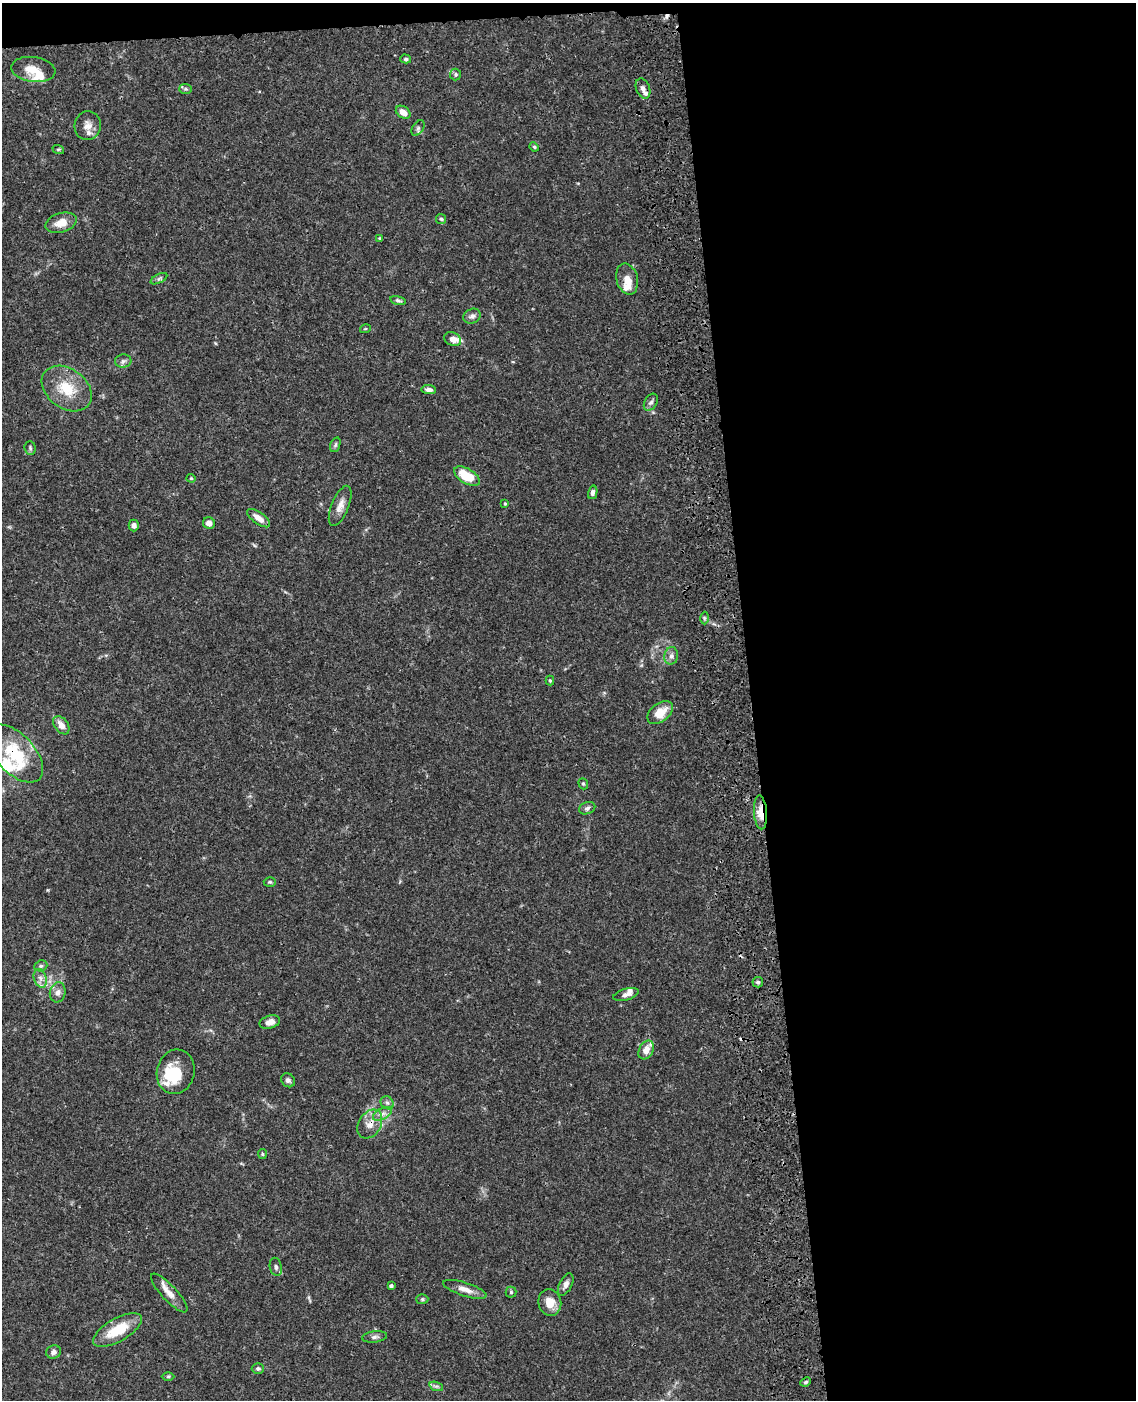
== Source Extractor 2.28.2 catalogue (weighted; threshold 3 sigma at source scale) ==
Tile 4 of 4 x 3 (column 4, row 1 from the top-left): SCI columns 3520-4653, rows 3052-4449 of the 4770 x 4604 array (HDU 1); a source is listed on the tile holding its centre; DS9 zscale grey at full resolution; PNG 1138 x 1402 px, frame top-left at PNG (2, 3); each listed source drawn as its Kron ellipse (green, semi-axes under 4 px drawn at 4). Shown black and unused: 35% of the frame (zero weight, under 3 of 4 exposures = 6% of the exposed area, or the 3 px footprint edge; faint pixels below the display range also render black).
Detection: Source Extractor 2.28.2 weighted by HDU 2 'WHT'; one run over the whole footprint, this tile lists its part. Background 0.0574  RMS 0.003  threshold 0.0137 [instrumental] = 3 sigma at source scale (4.5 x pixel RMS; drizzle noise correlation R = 1.50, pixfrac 1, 0.05/0.05 arcsec/px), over >= 5 px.
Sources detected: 81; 2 cosmic-ray / hot-pixel residue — neither listed nor drawn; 8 inside a brighter listed object's ellipse — not listed separately; the other 71 listed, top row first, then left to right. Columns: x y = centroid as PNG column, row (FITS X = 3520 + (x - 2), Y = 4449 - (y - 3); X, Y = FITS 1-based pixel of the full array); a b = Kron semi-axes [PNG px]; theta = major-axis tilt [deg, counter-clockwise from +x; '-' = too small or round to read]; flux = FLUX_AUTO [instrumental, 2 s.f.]
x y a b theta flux
406 59 5 4 - 0.52
33 69 22 12 -7 4.7
456 74 6 5 - 0.61
643 88 10 7 -69 1.2
186 89 6 5 - 0.54
403 112 8 5 -36 2.7
88 126 14 13 - 2.8
418 128 8 5 58 0.75
534 147 5 4 - 0.37
58 149 6 4 -18 0.39
441 219 5 5 - 0.51
61 223 16 9 17 3.8
380 238 4 3 - 0.34
159 279 9 4 27 0.65
627 279 16 10 -75 3.3
398 300 8 4 -12 0.58
472 316 9 7 27 1
365 329 5 3 - 0.34
453 339 9 6 -23 2
123 361 8 6 3 0.97
67 389 28 19 -37 9.4
429 390 7 4 -4 1.2
651 402 9 6 58 0.9
335 445 7 5 72 0.59
30 448 7 5 -87 0.56
467 476 14 7 -31 7.5
191 478 4 4 - 0.34
593 492 7 4 77 0.95
505 504 3 3 - 0.35
340 506 21 8 68 2.7
259 518 13 6 -36 2.5
209 523 6 5 - 1.4
134 525 6 5 - 1.1
704 618 6 4 -89 0.48
671 656 9 7 77 1.1
550 681 5 4 - 0.34
660 713 14 9 39 5
61 725 10 6 -54 2.3
15 753 35 19 -47 16
583 784 6 4 -68 0.44
587 808 8 6 21 0.88
760 812 17 6 -85 4.4
270 882 6 5 - 0.52
41 966 7 5 20 0.57
40 978 9 6 -72 1.3
758 982 5 5 - 0.62
58 992 10 8 76 1.5
626 994 13 5 15 1.3
270 1022 10 6 16 2.2
646 1050 10 7 62 3.3
176 1072 22 18 77 11
288 1080 8 6 -42 0.85
387 1103 7 6 - 0.83
382 1114 10 5 27 1.4
370 1124 15 11 59 3.3
262 1154 5 4 - 0.43
276 1267 9 6 -77 0.94
566 1285 12 6 64 1.3
391 1286 4 3 - 0.71
465 1289 22 6 -18 2.7
511 1292 5 5 - 0.45
169 1293 25 7 -47 3
422 1299 6 5 - 0.53
550 1302 13 11 -74 4.1
117 1330 27 11 30 9.2
375 1337 12 5 6 0.98
53 1352 7 6 - 1.3
258 1369 6 5 - 0.71
168 1376 6 4 1 0.42
806 1382 5 4 - 0.49
436 1386 7 4 -18 0.61
Overlapping masked pixels (flux is a lower limit): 3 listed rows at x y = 15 753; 760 812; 370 1124
Isophote crosses this tile's border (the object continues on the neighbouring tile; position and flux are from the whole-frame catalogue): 1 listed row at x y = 15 753